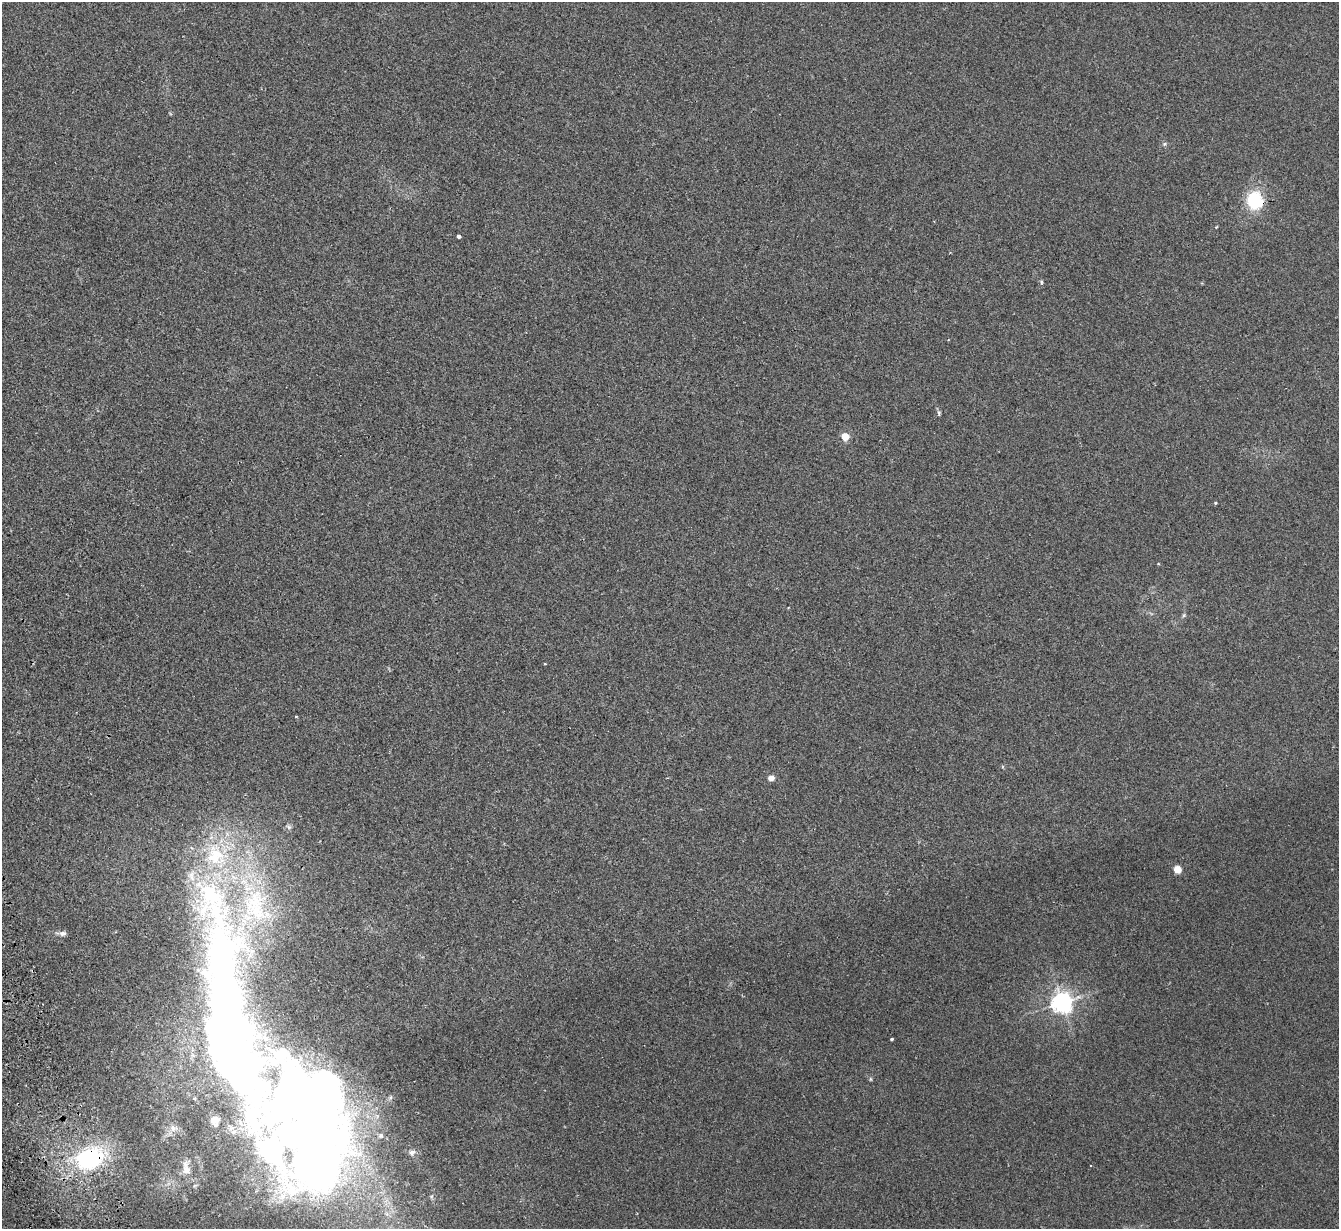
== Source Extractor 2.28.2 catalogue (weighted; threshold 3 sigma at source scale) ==
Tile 7 of 4 x 4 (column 3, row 2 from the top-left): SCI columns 2731-4067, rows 2626-3852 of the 5459 x 5375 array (HDU 1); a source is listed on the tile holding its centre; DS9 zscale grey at full resolution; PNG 1341 x 1231 px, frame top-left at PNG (2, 2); no overlay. Shown black and unused: <1% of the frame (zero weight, under 2 of 3 exposures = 3% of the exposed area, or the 3 px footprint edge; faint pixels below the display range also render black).
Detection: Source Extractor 2.28.2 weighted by HDU 2 'WHT'; one run over the whole footprint, this tile lists its part. Background 0.0807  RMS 0.0082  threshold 0.037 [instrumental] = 3 sigma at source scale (4.5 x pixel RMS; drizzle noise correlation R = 1.50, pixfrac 1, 0.05/0.05 arcsec/px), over >= 5 px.
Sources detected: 30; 4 inside a brighter object's white glare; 2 cosmic-ray / hot-pixel residue — not listed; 4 inside a brighter listed object's ellipse — not listed separately; the other 20 listed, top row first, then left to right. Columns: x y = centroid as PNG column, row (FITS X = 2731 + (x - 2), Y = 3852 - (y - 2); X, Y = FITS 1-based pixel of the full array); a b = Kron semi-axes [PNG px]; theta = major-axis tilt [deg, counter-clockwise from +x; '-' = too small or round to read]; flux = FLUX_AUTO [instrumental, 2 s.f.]
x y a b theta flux
1164 144 6 5 - 1.3
1255 200 13 12 - 51
459 236 4 3 - 1.9
1041 282 6 4 -89 0.96
939 413 8 4 -85 1.4
845 436 5 5 - 25
1215 503 4 4 - 0.84
1184 615 6 4 46 1.1
771 778 7 6 - 4.2
289 827 7 6 - 1.7
1178 869 5 4 - 26
63 933 10 6 7 2.9
1062 1002 7 7 - 510
230 1030 293 79 -74 1300
892 1039 3 3 - 1.1
870 1079 6 4 -89 0.91
381 1136 7 7 - 2.2
412 1152 8 7 - 3
89 1159 24 17 13 93
187 1170 17 11 -59 8.3
Overlapping masked pixels (flux is a lower limit): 2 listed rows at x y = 1255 200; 89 1159
Isophote crosses this tile's border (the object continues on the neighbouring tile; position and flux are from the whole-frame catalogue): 1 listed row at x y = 230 1030